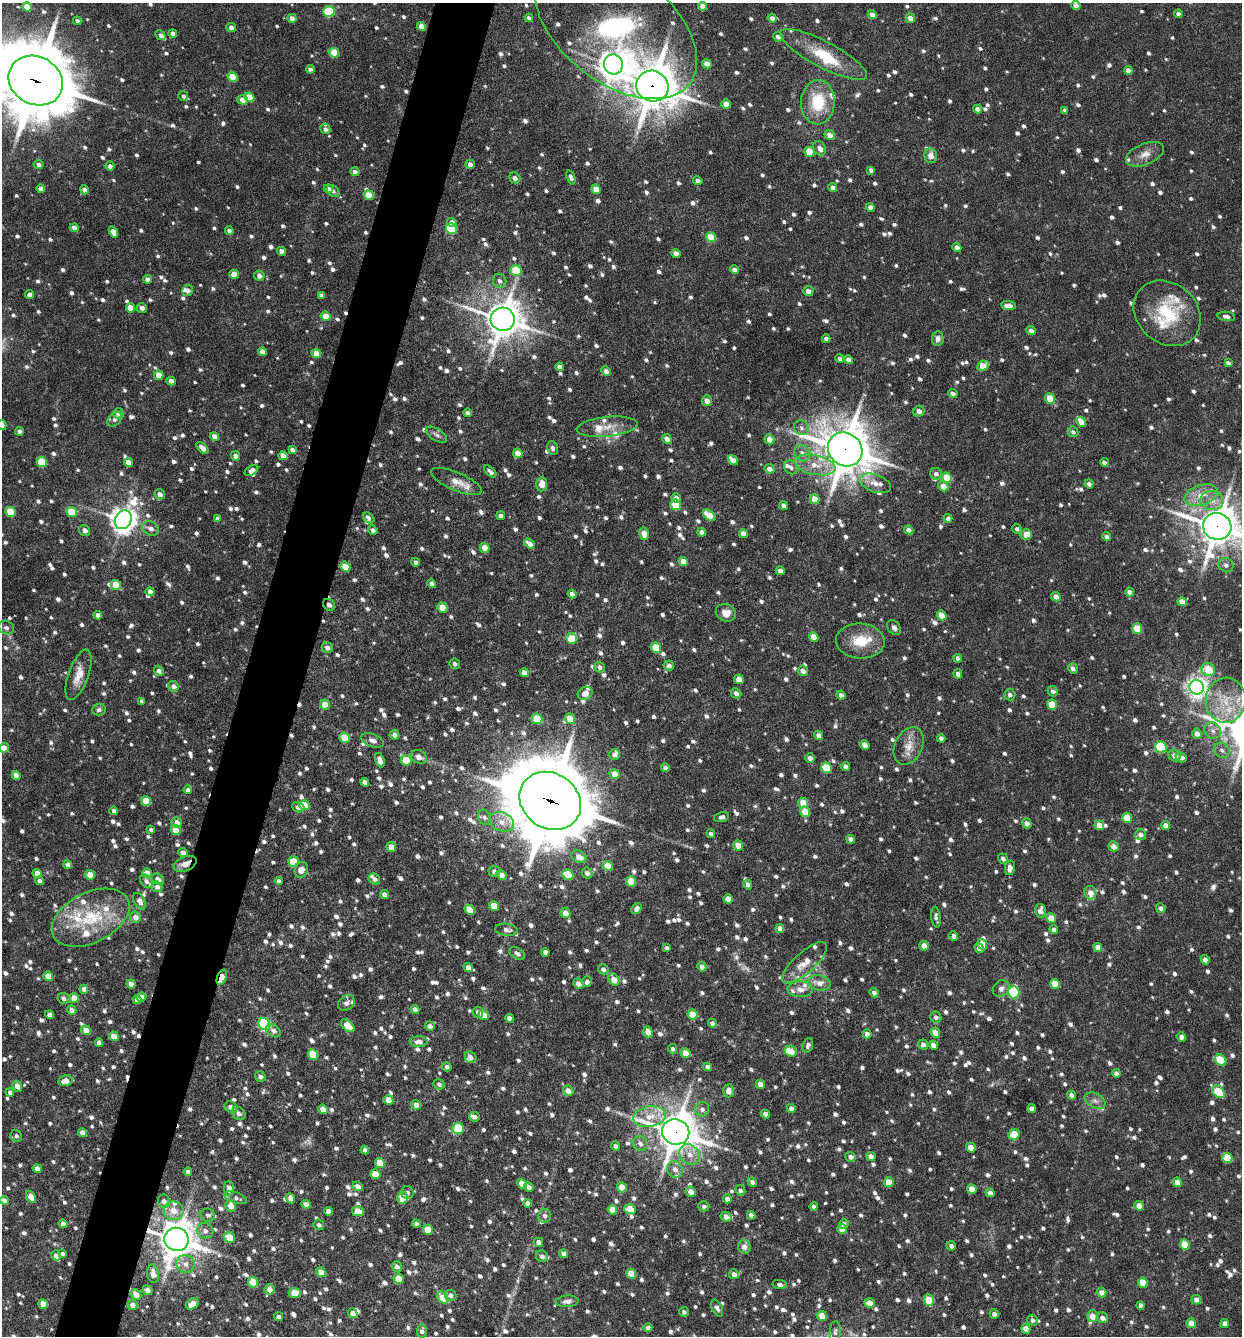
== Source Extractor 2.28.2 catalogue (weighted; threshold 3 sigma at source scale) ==
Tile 7 of 4 x 4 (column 3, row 2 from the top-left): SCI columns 2611-3850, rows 2670-4003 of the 5349 x 5336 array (HDU 1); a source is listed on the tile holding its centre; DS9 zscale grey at full resolution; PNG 1244 x 1338 px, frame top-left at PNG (2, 3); each listed source drawn as its Kron ellipse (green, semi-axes under 4 px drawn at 4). Shown black and unused: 5% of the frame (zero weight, under 4 of 8 exposures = <1% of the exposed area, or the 3 px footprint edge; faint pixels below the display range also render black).
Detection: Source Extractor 2.28.2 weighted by HDU 2 'WHT'; one run over the whole footprint, this tile lists its part. Background 0.0384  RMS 0.0045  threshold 0.0184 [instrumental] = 3 sigma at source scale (4.09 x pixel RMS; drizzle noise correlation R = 1.36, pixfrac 0.8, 0.05/0.05 arcsec/px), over >= 5 px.
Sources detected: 1843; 1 too faint to see at this stretch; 5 cosmic-ray / hot-pixel residue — neither listed nor drawn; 61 inside a brighter listed object's ellipse — not listed separately; of the other 1776, all 500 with FLUX_AUTO >= 1.37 (the completeness limit of this list) listed and drawn (1276 fainter detections not listed), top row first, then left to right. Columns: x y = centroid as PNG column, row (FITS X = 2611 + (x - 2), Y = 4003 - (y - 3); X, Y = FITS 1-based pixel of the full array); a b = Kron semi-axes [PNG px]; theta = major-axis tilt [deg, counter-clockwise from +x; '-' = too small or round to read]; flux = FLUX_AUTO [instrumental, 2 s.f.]
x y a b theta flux
1076 5 4 4 - 3.3
703 6 4 4 - 3.9
27 7 5 4 - 6.8
329 12 5 5 - 27
1178 14 4 4 - 1.4
872 15 4 4 - 3.2
292 18 4 4 - 2.9
529 18 4 4 - 1.7
772 18 4 4 - 1.6
910 18 5 4 - 3.6
77 21 4 4 - 1.5
422 26 5 4 - 5.7
231 27 5 4 - 2.1
616 27 93 55 -38 91
173 33 4 4 - 1.7
160 35 5 4 - 2
778 37 5 4 - 1.5
334 53 5 4 - 13
824 54 48 13 -28 16
613 64 10 9 - 570
707 64 5 4 - 4.6
310 69 4 4 - 1.5
1128 70 4 4 - 2.3
233 77 5 4 - 12
36 81 28 24 -29 3700
652 86 16 15 - 1400
183 96 5 5 - 1.4
249 97 5 4 - 9.3
242 100 5 4 - 3.7
818 102 22 17 87 17
726 104 5 4 - 4.2
978 109 4 4 - 2.5
1065 110 4 4 - 1.5
325 129 5 5 - 1.7
830 135 5 4 - 3.9
820 148 8 6 -59 3
809 152 5 5 - 10
1145 154 20 10 22 4.4
931 156 7 6 - 3.7
470 164 5 4 - 1.8
39 165 5 4 - 1.8
110 166 4 4 - 1.8
871 170 4 4 - 1.7
355 172 4 4 - 2.1
571 177 7 4 -71 1.5
515 178 6 5 - 2
698 181 5 4 - 1.6
833 188 4 4 - 2.2
41 189 4 4 - 2.4
328 189 5 4 - 1.7
596 189 5 4 - 6.7
84 190 5 4 - 2
333 191 7 5 -42 1.4
369 195 5 4 - 12
870 207 4 4 - 2.6
452 223 5 4 - 2.8
74 228 4 4 - 2.1
451 229 6 5 - 26
229 231 4 4 - 1.5
113 232 6 4 -58 4
711 237 5 4 - 10
957 247 4 4 - 2.6
281 251 4 4 - 2.9
676 253 4 4 - 2.3
516 270 5 5 - 17
734 270 4 4 - 2.1
234 274 5 4 - 8.2
259 276 5 5 - 2.7
147 279 4 4 - 1.9
500 281 7 6 - 1.7
187 290 5 5 - 2
808 291 5 5 - 2.6
30 295 4 4 - 2
321 295 4 4 - 1.5
1008 305 7 4 -8 3.1
131 308 5 4 - 6.1
142 308 5 5 - 1.8
1167 313 36 30 -41 24
326 316 5 4 - 6.4
1226 316 9 4 -6 1.6
503 319 12 11 - 1100
1031 331 5 4 - 2.5
826 339 4 4 - 1.8
938 339 7 6 - 1.7
262 352 4 4 - 3.3
316 353 5 4 - 6.9
840 358 4 4 - 1.5
849 360 4 4 - 3.9
1228 363 4 3 - 1.4
983 366 6 5 - 6.7
560 367 4 4 - 1.8
606 371 5 4 - 2.1
159 375 5 4 - 5.4
171 381 4 4 - 2.9
953 394 5 4 - 1.7
1050 398 5 5 - 10
707 401 5 5 - 2.7
919 411 6 5 - 2.3
118 413 5 5 - 2.6
468 413 4 4 - 1.5
115 419 9 5 45 1.4
1081 422 5 4 - 5.3
2 425 5 4 - 1.9
607 427 30 9 6 6.6
801 428 8 7 - 1.7
19 431 4 4 - 1.4
1073 432 5 5 - 1.4
436 435 12 6 -31 1.6
215 437 4 4 - 4
667 439 5 4 - 2.6
769 439 5 4 - 4.1
202 448 7 4 -46 3.5
553 448 7 5 -71 1.4
845 449 18 16 -40 1600
292 450 4 4 - 1.6
518 453 5 4 - 5
802 453 9 7 -49 2.3
235 456 5 4 - 2.2
283 456 5 4 - 4.1
733 460 5 4 - 3
42 462 5 5 - 18
128 462 4 4 - 4
1104 462 4 4 - 1.5
815 465 21 9 -12 7.6
791 467 7 6 - 1.6
769 469 5 4 - 2.2
251 470 7 4 32 2.4
490 472 7 3 -43 1.5
936 474 6 5 - 1.6
947 478 5 5 - 12
456 481 27 9 -23 4.9
875 483 16 8 -20 4
542 484 7 5 85 4
1089 484 4 4 - 1.7
943 486 5 5 - 4.5
160 494 5 5 - 2.6
1201 495 17 10 18 6.8
676 498 5 4 - 3
814 499 5 4 - 6.6
1212 500 12 9 -1 4.1
676 505 5 5 - 17
783 505 4 4 - 1.8
10 512 5 5 - 14
71 512 5 5 - 12
709 515 7 4 -38 7.1
501 516 4 4 - 1.7
217 518 4 4 - 1.4
369 518 6 4 -44 1.4
948 518 4 4 - 1.7
123 520 10 8 63 490
1217 526 14 13 - 1100
151 528 9 6 -30 2.4
1017 529 5 4 - 1.5
85 530 6 5 - 2.2
373 530 5 4 - 1.5
909 530 5 4 - 2.6
702 532 4 4 - 2.1
644 534 6 4 -77 5.2
743 534 4 4 - 3.4
1026 534 6 5 - 5
1107 536 4 4 - 1.7
529 544 6 4 -35 2.8
485 548 5 4 - 4
683 561 5 4 - 3.8
415 562 4 4 - 1.7
1226 565 7 7 - 1.7
345 566 5 4 - 5.9
780 571 4 4 - 2.6
432 583 4 4 - 1.8
116 585 5 5 - 9.6
150 592 4 4 - 2.8
1130 592 4 4 - 2
572 594 4 4 - 2.3
1056 597 5 4 - 2.8
1182 602 5 4 - 4.5
329 605 6 5 - 1.9
442 607 5 4 - 7.2
726 613 10 8 -21 3.5
98 615 4 4 - 2.4
942 615 5 4 - 6.1
6 628 8 6 -22 1.5
894 628 8 6 -50 1.6
1137 629 5 5 - 11
814 637 5 4 - 4.9
571 638 5 5 - 12
860 641 24 17 -3 11
327 648 6 5 - 2.3
656 648 5 5 - 11
958 658 4 4 - 1.7
455 664 5 5 - 1.4
669 665 5 5 - 1.8
600 667 6 5 - 1.7
1073 668 5 4 - 1.8
1208 670 7 6 - 11
159 671 5 4 - 1.8
803 671 5 5 - 2.2
524 673 5 4 - 3
958 674 4 4 - 1.9
78 675 26 10 70 5.8
739 679 5 4 - 5.2
173 686 5 5 - 2.3
1197 687 7 7 - 270
1053 691 5 5 - 1.4
585 693 8 6 26 3.1
736 693 5 4 - 2
841 695 4 4 - 2.3
1010 695 5 5 - 1.4
1226 700 22 20 85 14
142 701 4 4 - 1.4
325 705 5 4 - 6.8
1052 705 5 5 - 12
99 710 7 6 - 1.4
570 718 5 5 - 6.6
537 719 5 5 - 12
1213 731 9 7 -46 2.1
1197 733 5 4 - 2.7
394 735 5 4 - 2
819 735 5 4 - 2.5
345 738 5 5 - 12
941 738 4 4 - 1.5
373 740 12 6 -19 2.3
865 745 5 4 - 2.9
909 746 20 13 63 6.2
1161 747 6 5 - 33
4 748 5 4 - 3.9
1222 750 8 7 - 1.9
615 754 5 5 - 1.9
1175 756 6 5 - 2.6
419 757 8 6 -27 2.7
1181 757 6 5 - 1.8
810 758 5 4 - 2.4
380 760 7 4 -70 3.3
406 760 5 5 - 10
845 766 4 4 - 1.6
665 768 4 4 - 1.5
826 768 5 5 - 14
615 774 5 5 - 5.9
16 775 4 4 - 3.1
365 782 4 4 - 3
188 790 4 4 - 1.9
146 801 5 5 - 11
550 801 32 27 -35 4300
803 803 5 5 - 7.7
304 805 5 5 - 9.2
298 807 6 5 - 2.2
114 811 4 4 - 1.6
805 812 5 4 - 7.4
484 817 8 6 -59 1.5
722 817 8 5 15 1.5
1127 818 5 5 - 11
177 822 5 5 - 2.8
502 822 13 9 -22 4.4
1027 823 5 4 - 2.3
1099 825 5 4 - 5.3
1166 825 4 4 - 4.1
151 830 4 3 - 1.5
176 830 5 4 - 8
711 834 4 4 - 1.5
1140 835 5 5 - 2.3
851 839 4 4 - 1.9
738 845 5 5 - 4.9
1114 846 5 5 - 3.4
391 847 5 5 - 4.2
183 853 4 4 - 3.1
579 857 8 6 -30 4
1003 859 5 4 - 1.5
293 862 5 5 - 11
185 864 12 7 23 4.2
68 865 4 4 - 2.6
608 866 5 4 - 9
1010 868 7 5 78 3.2
301 870 8 6 65 3.7
494 871 6 5 - 1.7
147 873 5 4 - 5.1
587 873 5 5 - 1.8
37 874 5 4 - 5.4
568 874 6 5 - 11
90 875 5 4 - 6.5
501 875 5 4 - 2.3
158 879 7 5 -31 2.6
374 879 6 5 - 1.6
40 881 4 4 - 1.9
146 881 7 5 -48 1.7
279 881 4 4 - 1.6
631 881 5 5 - 10
748 884 5 4 - 1.7
157 887 5 5 - 2
1090 893 7 6 - 3.4
384 895 5 4 - 2.1
728 899 5 4 - 5.2
140 901 9 5 -63 2.7
494 906 5 4 - 7.1
637 908 6 4 49 2
1161 908 5 4 - 1.4
470 910 5 4 - 7.6
1040 911 7 5 -75 3.6
565 913 5 4 - 4
135 917 6 5 - 3.2
936 917 10 4 -81 1.6
91 918 42 25 26 28
1051 918 5 4 - 6.9
780 928 4 4 - 2.9
507 930 11 6 -7 2
1054 930 4 4 - 1.9
953 936 5 4 - 2.1
982 944 5 5 - 9.3
924 946 5 4 - 3.4
1098 947 4 4 - 3.9
667 948 4 4 - 1.4
979 948 5 4 - 2.6
545 952 4 4 - 1.7
517 953 9 5 -33 1.8
1205 960 5 4 - 2.1
805 963 28 10 42 7.6
702 967 5 4 - 1.9
468 968 4 4 - 2.6
603 969 5 5 - 1.7
48 976 5 4 - 7.2
222 977 8 4 68 7.6
614 980 6 5 - 5.9
587 982 5 4 - 1.5
819 983 11 7 -12 3.6
131 984 4 4 - 3.6
578 984 5 5 - 2.6
1055 984 5 4 - 9.7
1001 988 9 7 43 2.1
84 989 4 4 - 3.1
800 989 12 8 -3 3.6
1014 992 6 5 - 38
874 993 5 4 - 1.5
141 997 4 4 - 3.3
63 998 6 5 - 1.7
74 998 5 4 - 5.8
137 1000 4 4 - 2.8
346 1003 9 7 33 2
415 1009 4 4 - 2.5
72 1010 5 4 - 2.5
478 1012 6 5 - 2.2
693 1014 5 5 - 11
49 1015 4 4 - 2.2
484 1015 5 4 - 5.5
936 1017 6 5 - 1.4
509 1018 4 4 - 2.2
712 1023 4 4 - 1.6
264 1024 6 5 - 58
348 1026 8 4 -42 7.3
430 1026 5 4 - 2.1
86 1030 5 4 - 5.4
273 1031 8 5 -39 1.8
648 1032 5 4 - 4.6
935 1033 5 4 - 5.2
867 1034 4 4 - 2.4
114 1036 5 4 - 5.7
1181 1037 4 4 - 2.1
419 1042 9 5 -2 2.5
99 1043 4 4 - 2.6
923 1044 5 5 - 2
808 1045 7 5 69 1.5
933 1045 4 4 - 3.1
673 1049 5 4 - 1.4
791 1051 6 5 - 5.7
686 1053 5 4 - 5.6
313 1055 5 5 - 15
471 1057 6 5 - 2.1
1221 1060 6 5 - 15
447 1067 5 4 - 1.6
708 1067 4 4 - 2.4
1116 1073 4 4 - 2
260 1076 5 5 - 1.5
65 1081 7 5 8 3.7
439 1084 6 5 - 1.4
760 1084 4 4 - 3.2
17 1086 6 4 -56 3.5
568 1091 5 5 - 3.1
729 1091 6 5 - 3.6
10 1092 4 4 - 1.7
1218 1092 7 5 -48 15
1071 1095 5 4 - 2
388 1100 5 4 - 5.7
1095 1101 11 7 -29 2.2
416 1105 5 4 - 2.9
231 1107 6 5 - 2.3
791 1108 4 4 - 2.1
323 1109 5 4 - 4.1
702 1109 7 7 - 1.7
1032 1109 4 4 - 3.5
239 1113 7 6 - 1.8
765 1114 4 4 - 2.1
475 1117 5 5 - 1.5
650 1117 16 10 11 7
458 1129 6 5 - 23
676 1132 14 12 -19 1200
83 1133 4 4 - 5
1014 1134 6 5 - 8.8
16 1136 6 5 - 1.5
640 1144 8 7 - 1.9
616 1146 5 4 - 1.7
971 1148 5 4 - 5.9
365 1150 4 4 - 2
690 1154 11 9 -47 4
850 1157 5 4 - 2
871 1157 5 4 - 2.8
1227 1158 5 5 - 15
380 1163 5 4 - 8.4
37 1169 5 4 - 2.7
675 1169 8 7 - 2.9
188 1172 4 4 - 1.8
375 1174 5 5 - 6.6
752 1182 5 4 - 1.6
889 1182 5 4 - 7
1177 1182 5 4 - 3.5
522 1184 5 4 - 4.1
358 1186 5 4 - 2.4
529 1187 5 4 - 1.9
622 1187 5 4 - 5.1
229 1188 7 5 -87 3.3
972 1189 5 4 - 6.1
740 1190 5 5 - 1.4
407 1192 6 6 - 1.6
691 1192 5 5 - 3.9
990 1193 4 4 - 2.6
31 1197 7 4 -59 5
236 1198 12 5 -20 1.6
290 1198 5 4 - 2.5
402 1198 6 5 - 6.2
727 1199 4 4 - 2.2
4 1200 4 4 - 1.9
164 1201 6 6 - 1.9
527 1203 4 4 - 1.7
306 1204 5 4 - 2.6
231 1206 6 5 - 4.6
704 1206 5 5 - 1.4
1139 1206 5 4 - 4.5
814 1207 4 4 - 1.5
630 1209 6 5 - 9.2
612 1210 5 4 - 6.7
174 1211 10 9 - 4.8
328 1211 4 4 - 2.5
358 1211 6 5 - 5.7
208 1215 7 6 - 1.4
751 1215 4 4 - 2
545 1216 7 6 - 1.7
726 1217 5 5 - 2.3
63 1224 4 4 - 2.9
416 1224 4 4 - 1.6
844 1224 5 4 - 1.7
319 1225 5 5 - 1.4
842 1229 5 4 - 5.3
428 1230 5 5 - 7.7
205 1231 8 7 - 2.2
230 1237 6 5 - 8.4
176 1239 12 11 - 1100
538 1242 4 4 - 2.3
1185 1244 5 5 - 12
951 1246 5 4 - 1.7
744 1247 7 6 - 3.2
62 1254 4 4 - 1.4
564 1254 4 4 - 2.7
56 1255 5 4 - 2
542 1256 6 5 - 1.8
185 1264 9 8 - 3
397 1266 5 5 - 1.8
321 1272 5 4 - 4.9
153 1274 9 5 -79 3.8
631 1274 5 5 - 7.7
734 1274 5 5 - 2.1
398 1279 5 5 - 8.1
253 1282 5 5 - 9.6
1143 1283 5 5 - 10
780 1284 7 4 -10 1.5
269 1289 5 5 - 2.7
147 1290 5 5 - 2.5
295 1293 6 5 - 9.3
1102 1293 5 4 - 3.1
136 1294 6 5 - 3.9
450 1295 6 5 - 1.8
443 1298 7 5 -48 9.3
929 1300 6 5 - 11
1196 1300 5 4 - 2.3
567 1301 11 5 5 1.8
869 1303 5 4 - 4.2
43 1304 5 4 - 5.7
192 1304 7 5 31 4.2
132 1305 5 4 - 3
1141 1305 4 4 - 2
717 1308 9 5 -62 1.7
684 1312 5 5 - 1.4
353 1313 5 4 - 2.3
994 1314 4 4 - 2.1
822 1316 5 4 - 6.4
1092 1316 6 5 - 5.6
279 1317 4 4 - 1.5
1102 1318 6 5 - 2.2
1033 1320 5 5 - 1.4
1191 1323 5 4 - 4.2
1225 1323 4 4 - 2.5
648 1328 4 4 - 1.5
1026 1329 5 4 - 4.9
422 1331 6 5 - 1.5
835 1332 11 5 86 1.4
Overlapping masked pixels (flux is a lower limit): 10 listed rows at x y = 36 81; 652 86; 845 449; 1217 526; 329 605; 550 801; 185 864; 222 977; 676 1132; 176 1239
Isophote crosses this tile's border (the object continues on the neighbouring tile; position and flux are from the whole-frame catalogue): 4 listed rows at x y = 36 81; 2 425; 1217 526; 4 748